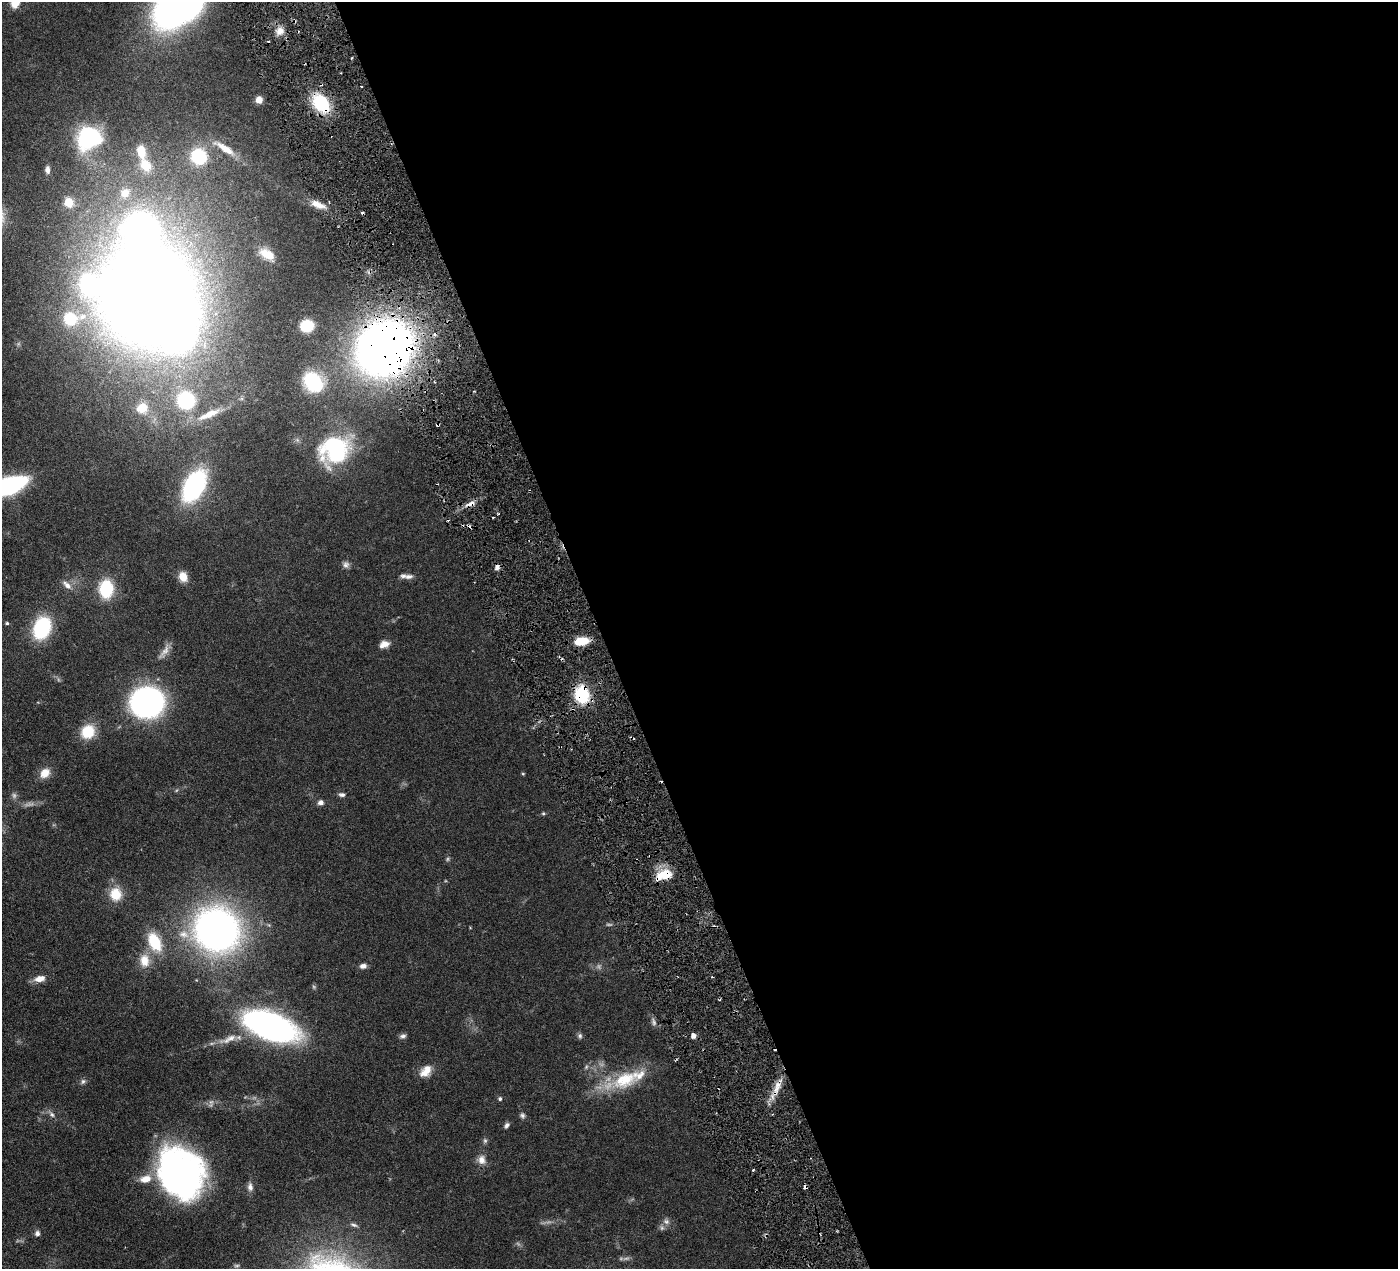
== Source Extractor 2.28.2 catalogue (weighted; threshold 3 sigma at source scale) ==
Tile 8 of 4 x 4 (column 4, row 2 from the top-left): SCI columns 4197-5592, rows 2837-4103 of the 5599 x 5543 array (HDU 1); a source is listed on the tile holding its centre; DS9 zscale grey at full resolution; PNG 1400 x 1271 px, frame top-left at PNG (2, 2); no overlay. Shown black and unused: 57% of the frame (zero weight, under 3 of 6 exposures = <1% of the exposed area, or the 3 px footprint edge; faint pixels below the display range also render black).
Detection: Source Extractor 2.28.2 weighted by HDU 2 'WHT'; one run over the whole footprint, this tile lists its part. Background 0.0864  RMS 0.0036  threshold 0.0149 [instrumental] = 3 sigma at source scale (4.09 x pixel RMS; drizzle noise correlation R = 1.36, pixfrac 0.8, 0.05/0.05 arcsec/px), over >= 5 px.
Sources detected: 111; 13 too faint to see at this stretch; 3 inside a brighter object's white glare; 11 cosmic-ray / hot-pixel residue — not listed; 8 inside a brighter listed object's ellipse — not listed separately; the other 76 listed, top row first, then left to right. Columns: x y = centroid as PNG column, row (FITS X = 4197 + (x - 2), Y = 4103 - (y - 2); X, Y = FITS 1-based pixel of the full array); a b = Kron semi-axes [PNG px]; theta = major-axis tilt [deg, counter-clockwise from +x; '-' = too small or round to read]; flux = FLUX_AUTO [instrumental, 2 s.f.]
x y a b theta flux
15 2 13 9 61 5.3
174 5 35 22 70 220
280 31 11 9 56 2.9
361 86 2 2 - 0.29
259 100 6 6 - 3.3
321 103 17 11 -51 23
89 138 25 22 33 34
225 148 33 9 -32 6.6
199 156 16 15 - 19
145 165 17 13 -52 6.9
47 170 9 6 89 1.6
125 193 14 12 49 4.2
69 202 5 5 - 15
318 205 18 7 -22 3.8
267 254 19 10 -32 5.1
149 297 75 73 70 730
70 319 16 14 -25 9.8
307 326 9 8 - 13
384 348 40 35 43 320
313 382 19 15 -50 21
242 398 6 4 72 0.57
186 400 14 13 - 35
142 408 17 15 51 6.1
209 414 36 9 24 8.4
438 425 3 3 - 1.2
334 450 37 30 30 36
8 486 25 10 20 79
194 486 24 14 62 67
471 504 16 7 20 2.6
346 565 9 9 - 1.3
183 577 11 9 -66 4.1
409 577 12 6 12 1.6
67 585 15 7 -42 2.3
106 589 13 10 89 23
7 623 4 3 - 0.52
42 628 20 14 68 27
581 641 13 7 8 8.6
384 644 11 8 17 2.7
164 652 25 7 56 2.7
582 695 19 15 -82 17
147 702 23 21 3 100
88 732 14 13 - 11
45 773 13 11 44 4.1
523 774 5 3 - 0.31
342 795 8 5 -6 1
321 803 7 6 - 1.4
543 813 5 4 - 0.45
666 875 18 15 7 7.1
116 894 15 13 -85 7.9
217 930 35 33 -36 170
154 942 23 13 -63 12
144 961 18 13 -85 5.3
363 966 8 6 3 1.4
40 979 13 7 11 3.3
271 1026 40 19 -20 140
403 1036 8 6 20 1.1
580 1036 7 6 - 0.83
693 1036 5 4 - 2.1
228 1039 32 9 22 5.2
426 1071 17 11 48 4.2
625 1079 53 21 22 19
83 1081 9 6 33 0.97
776 1088 36 7 66 5.2
500 1099 6 5 - 0.65
51 1114 10 7 -50 1.3
522 1115 8 6 -64 0.92
506 1125 8 5 51 0.99
485 1141 8 6 -76 0.72
482 1160 13 11 -78 2.7
181 1173 48 39 -58 120
250 1187 12 8 -85 1.7
666 1221 9 7 -11 1.4
354 1225 11 5 -17 0.92
662 1228 6 6 - 0.91
37 1233 7 6 - 1.3
237 1266 8 5 2 0.67
Overlapping masked pixels (flux is a lower limit): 9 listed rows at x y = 174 5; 280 31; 321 103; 384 348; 438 425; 471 504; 582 695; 666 875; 776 1088
Isophote crosses this tile's border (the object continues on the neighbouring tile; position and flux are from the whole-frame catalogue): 3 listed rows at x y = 15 2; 174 5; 8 486